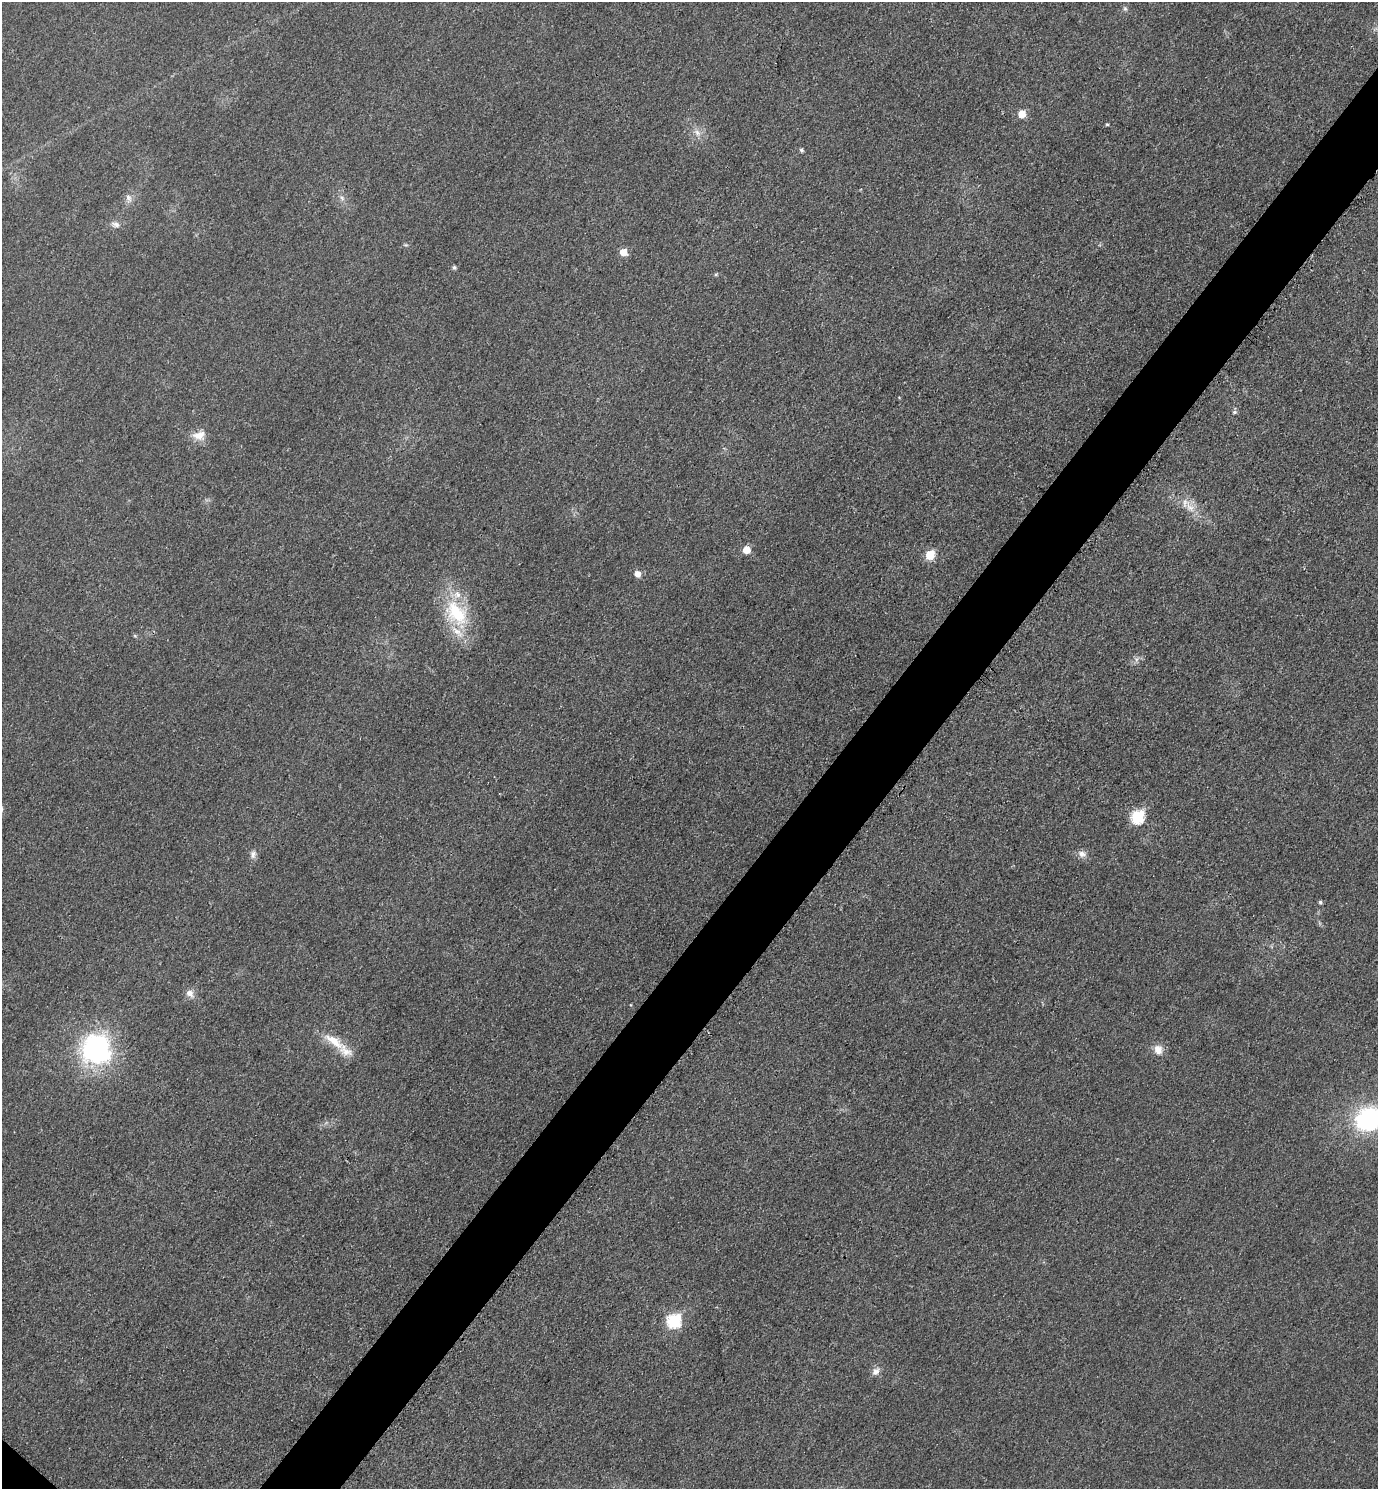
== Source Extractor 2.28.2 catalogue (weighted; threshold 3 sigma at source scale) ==
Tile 10 of 4 x 4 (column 2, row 3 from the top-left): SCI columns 1539-2914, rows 1503-2989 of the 5978 x 5975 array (HDU 1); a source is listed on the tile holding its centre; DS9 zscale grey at full resolution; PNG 1380 x 1491 px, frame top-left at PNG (2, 2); no overlay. Shown black and unused: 5% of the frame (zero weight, under 3 of 4 exposures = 1% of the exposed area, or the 3 px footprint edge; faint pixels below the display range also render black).
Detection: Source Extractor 2.28.2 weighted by HDU 2 'WHT'; one run over the whole footprint, this tile lists its part. Background 0.0434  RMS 0.0064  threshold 0.029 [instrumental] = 3 sigma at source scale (4.5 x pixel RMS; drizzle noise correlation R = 1.50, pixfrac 1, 0.05/0.05 arcsec/px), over >= 5 px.
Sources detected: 33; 3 inside a brighter listed object's ellipse — not listed separately; the other 30 listed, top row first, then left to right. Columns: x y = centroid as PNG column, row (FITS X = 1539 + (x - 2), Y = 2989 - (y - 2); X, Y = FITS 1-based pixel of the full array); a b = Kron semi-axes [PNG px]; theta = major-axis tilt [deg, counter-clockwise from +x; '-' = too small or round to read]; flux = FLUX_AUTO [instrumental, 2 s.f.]
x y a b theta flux
1125 9 6 5 - 1.2
1022 114 6 6 - 10
1107 124 4 3 - 0.74
697 133 10 6 -63 3
801 150 5 4 - 1.4
128 198 11 7 -65 3.2
342 198 8 5 -46 1.7
116 224 10 7 -25 2.8
406 245 6 4 -17 0.82
623 252 6 5 - 9.5
454 267 5 4 - 1.3
899 397 4 3 - 0.46
1235 412 7 5 27 1.2
199 435 17 12 10 7.7
1190 507 19 8 -51 7.8
746 550 6 6 - 9.8
930 555 6 5 - 22
638 574 6 6 - 5
457 613 39 23 -52 39
1138 817 7 6 - 62
253 854 10 7 85 2.9
1082 854 12 8 -15 3.7
1320 902 4 4 - 1.2
190 993 12 8 -45 4.3
334 1041 36 11 -36 14
96 1049 37 35 -51 92
1158 1050 11 9 -73 6.3
1369 1119 31 26 28 74
674 1321 7 7 - 67
876 1372 11 8 50 3.7
Isophote crosses this tile's border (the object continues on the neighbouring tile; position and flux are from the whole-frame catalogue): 1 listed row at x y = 1369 1119